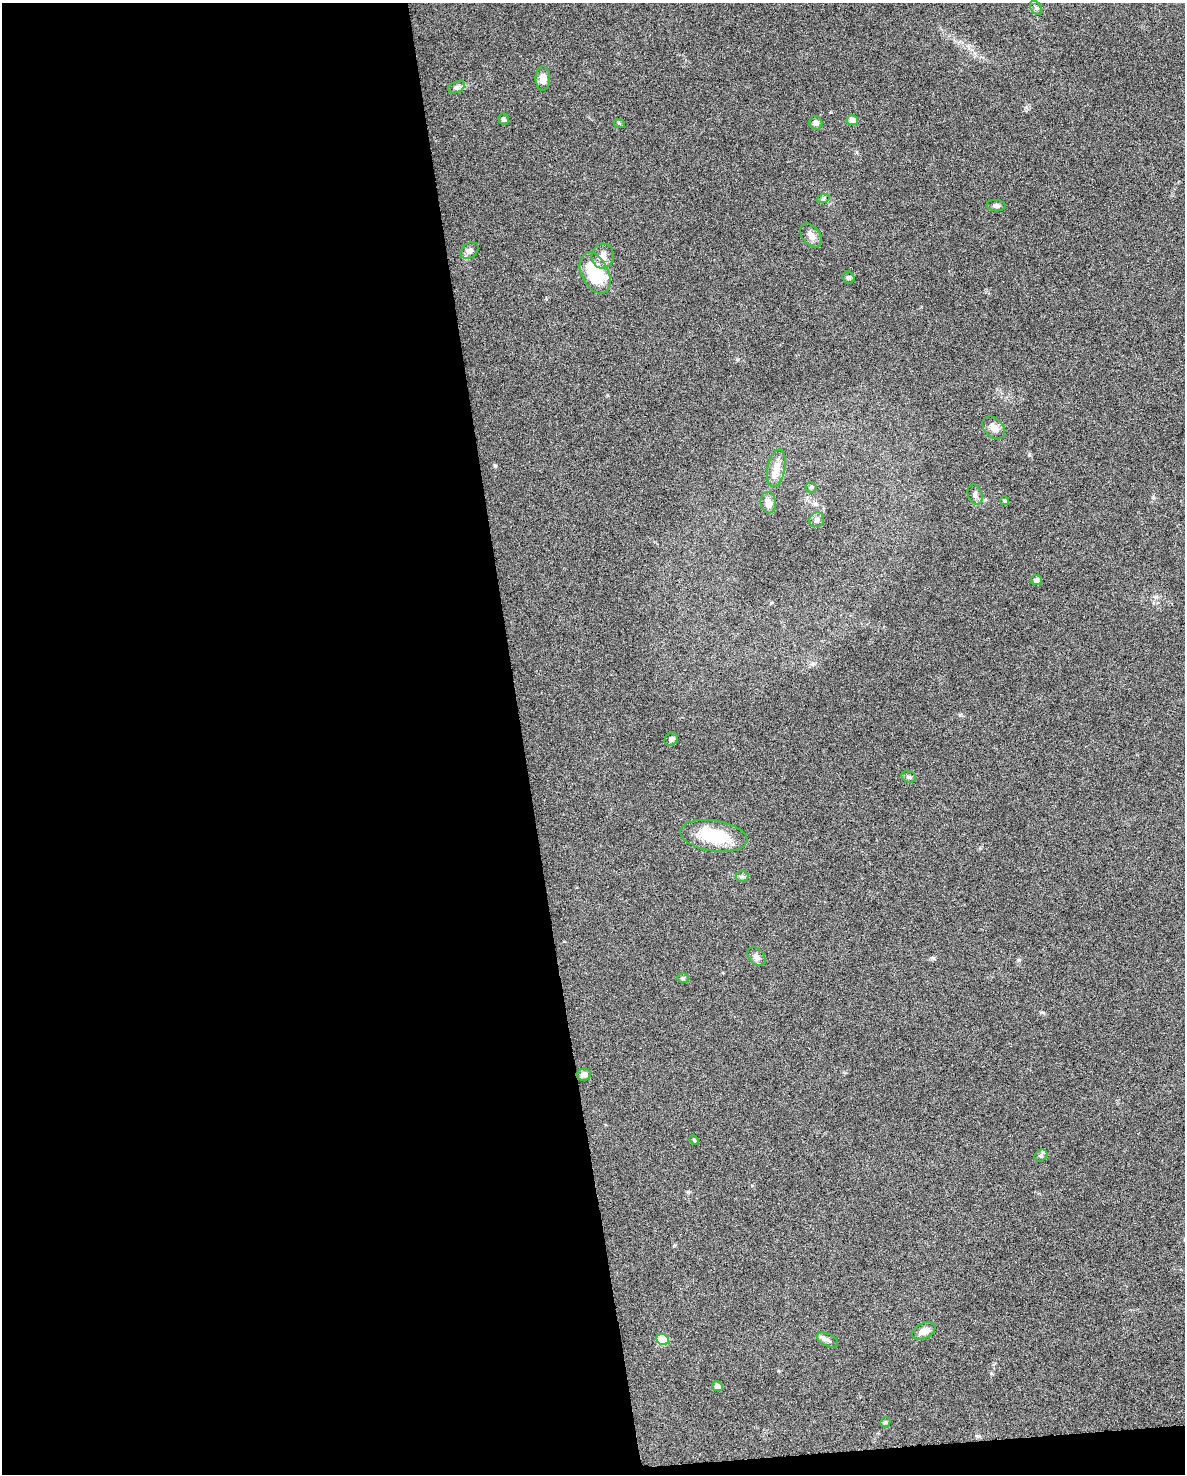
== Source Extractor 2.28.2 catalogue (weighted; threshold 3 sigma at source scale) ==
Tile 9 of 4 x 3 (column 1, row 3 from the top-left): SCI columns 1-1183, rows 61-1532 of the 4731 x 4494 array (HDU 1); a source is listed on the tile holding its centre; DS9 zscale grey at full resolution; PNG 1187 x 1476 px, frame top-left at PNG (2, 3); each listed source drawn as its Kron ellipse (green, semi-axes under 4 px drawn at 4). Shown black and unused: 45% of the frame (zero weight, under 6 of 12 exposures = <1% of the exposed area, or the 3 px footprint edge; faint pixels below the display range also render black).
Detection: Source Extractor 2.28.2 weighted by HDU 2 'WHT'; one run over the whole footprint, this tile lists its part. Background 0.0368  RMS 0.0023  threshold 0.00935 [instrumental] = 3 sigma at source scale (4.09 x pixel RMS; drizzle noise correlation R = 1.36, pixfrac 0.8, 0.0396/0.0396 arcsec/px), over >= 5 px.
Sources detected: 37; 1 inside a brighter listed object's ellipse — not listed separately; the other 36 listed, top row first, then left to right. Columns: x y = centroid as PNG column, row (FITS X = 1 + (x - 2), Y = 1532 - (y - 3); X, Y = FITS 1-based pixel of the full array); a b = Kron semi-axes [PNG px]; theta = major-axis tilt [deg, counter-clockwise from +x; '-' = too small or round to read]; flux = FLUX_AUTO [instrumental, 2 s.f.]
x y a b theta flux
1036 8 8 5 -54 0.42
543 79 12 7 89 1.9
456 87 9 5 26 0.57
503 119 6 5 - 0.43
852 120 6 5 - 1.4
619 123 6 3 -20 0.23
816 123 7 6 - 0.8
823 199 6 4 19 0.32
996 206 9 6 -3 0.6
811 235 13 9 -53 1.4
469 251 10 7 36 0.96
603 256 12 11 - 1.8
595 273 22 13 -64 11
848 278 6 5 - 0.44
994 428 13 9 -45 1.6
776 468 19 9 78 2
811 487 5 5 - 0.29
975 495 10 7 -68 0.8
1005 501 4 3 - 0.28
768 503 11 7 -82 1.3
817 520 8 7 - 0.65
1036 580 5 5 - 0.9
671 739 7 6 - 0.49
909 777 7 5 -14 0.47
714 836 34 15 -9 9.5
742 876 6 5 - 0.44
756 957 10 7 -48 1
683 978 6 5 - 0.35
584 1074 7 6 - 1
694 1140 5 3 - 0.22
1041 1156 7 5 34 0.41
924 1331 12 7 25 1.7
663 1339 6 5 - 7.3
827 1340 11 6 -26 0.81
717 1386 5 5 - 0.94
885 1422 5 4 - 0.31
Unlisted compact peaks at least as high as the median listed source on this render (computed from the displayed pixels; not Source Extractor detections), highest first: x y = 495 466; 1019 960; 1029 455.